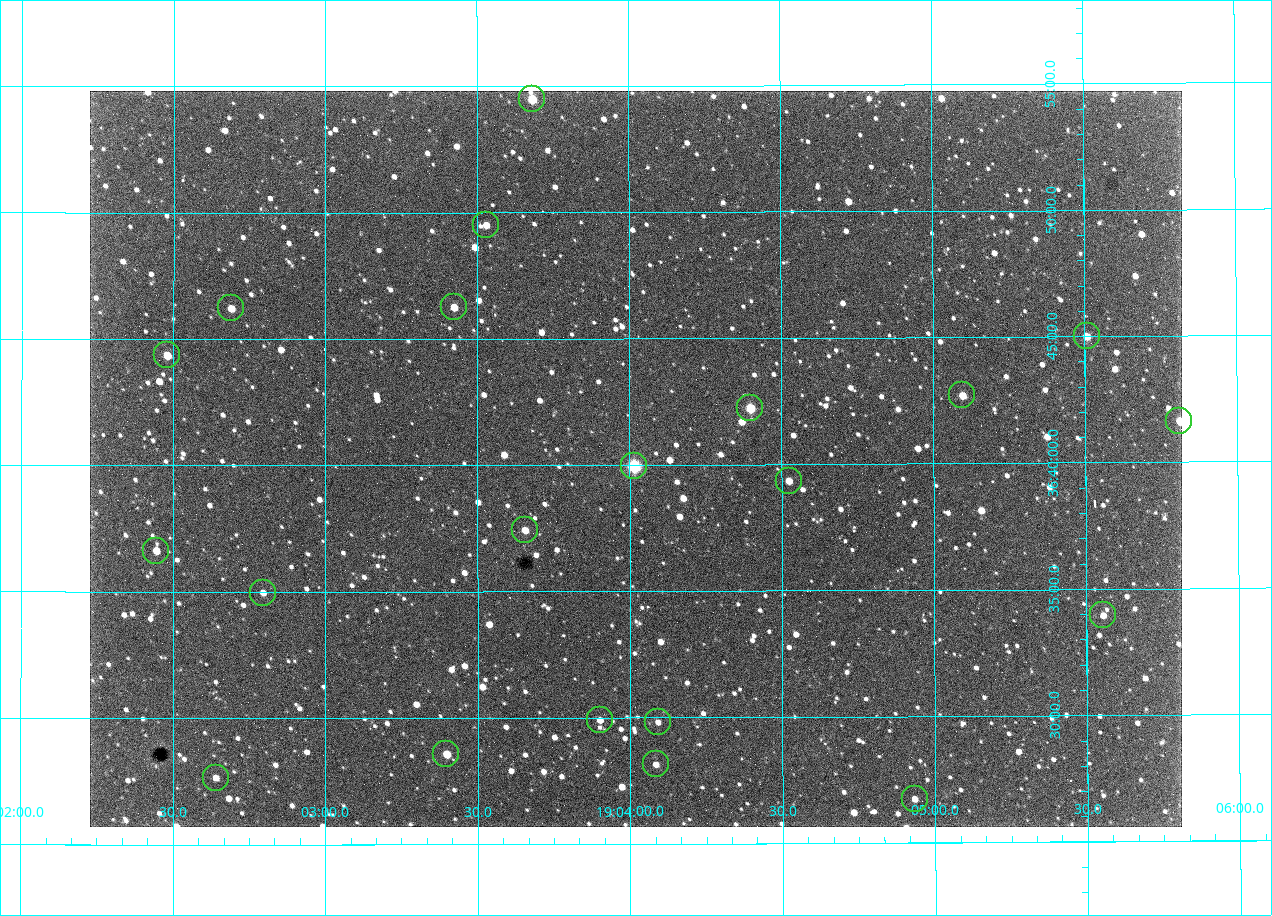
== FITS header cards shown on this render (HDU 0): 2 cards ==
NAXIS1  =                 1092 /fastest changing axis
NAXIS2  =                  736 /next to fastest changing axis

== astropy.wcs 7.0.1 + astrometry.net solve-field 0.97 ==
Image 1092 x 736 px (HDU 0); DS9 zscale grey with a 90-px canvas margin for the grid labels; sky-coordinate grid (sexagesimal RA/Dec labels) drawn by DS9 from the SOLVED WCS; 21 Tycho-2 reference stars matched to detected sources circled (green)
Header WCS: none
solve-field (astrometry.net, Tycho-2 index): SOLVED blind (the file carries no WCS)
Solved WCS: RA---TAN-SIP/DEC--TAN-SIP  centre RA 19:04:01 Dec +36:40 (286.01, +36.67 deg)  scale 2.37 arcsec/px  FOV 43.2' x 29.1'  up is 0 deg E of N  parity flipped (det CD > 0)
(file carries no celestial WCS; the grid is the blind solution)
Tycho-2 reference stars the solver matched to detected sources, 21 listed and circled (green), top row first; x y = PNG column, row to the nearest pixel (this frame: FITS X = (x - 90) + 1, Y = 736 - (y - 91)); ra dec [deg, ICRS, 3 dp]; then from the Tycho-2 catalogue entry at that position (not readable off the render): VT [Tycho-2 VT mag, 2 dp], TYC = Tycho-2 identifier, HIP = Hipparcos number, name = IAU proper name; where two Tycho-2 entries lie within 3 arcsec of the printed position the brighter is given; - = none
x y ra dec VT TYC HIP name
532 99 285.920 +36.908 9.57 2652-218-1 - -
486 225 285.882 +36.825 10.95 2652-329-1 - -
454 307 285.856 +36.771 11.11 2652-1253-1 - -
231 308 285.672 +36.770 11.14 2651-2527-1 - -
1087 336 286.377 +36.750 10.72 2652-110-1 - -
167 355 285.620 +36.739 11.03 2651-1906-1 - -
962 395 286.274 +36.711 10.88 2652-1070-1 - -
750 408 286.100 +36.704 10.14 2652-1649-1 - -
1179 421 286.453 +36.694 11.14 2652-77-1 - -
634 466 286.004 +36.666 8.52 2652-1368-1 - -
789 481 286.131 +36.656 11.73 2652-1640-1 - -
525 530 285.914 +36.624 11.11 2652-845-1 - -
156 551 285.611 +36.610 11.49 2651-2437-1 - -
263 593 285.699 +36.583 11.58 2651-2403-1 - -
1103 615 286.389 +36.566 11.69 2652-176-1 - -
600 720 285.975 +36.498 11.48 2652-1679-1 - -
658 722 286.023 +36.497 11.84 2652-1694-1 - -
446 754 285.849 +36.476 10.21 2652-1424-1 - -
656 764 286.021 +36.469 11.69 2652-1542-1 - -
216 778 285.660 +36.461 11.58 2651-2129-1 - -
915 799 286.233 +36.446 11.65 2652-1600-1 - -